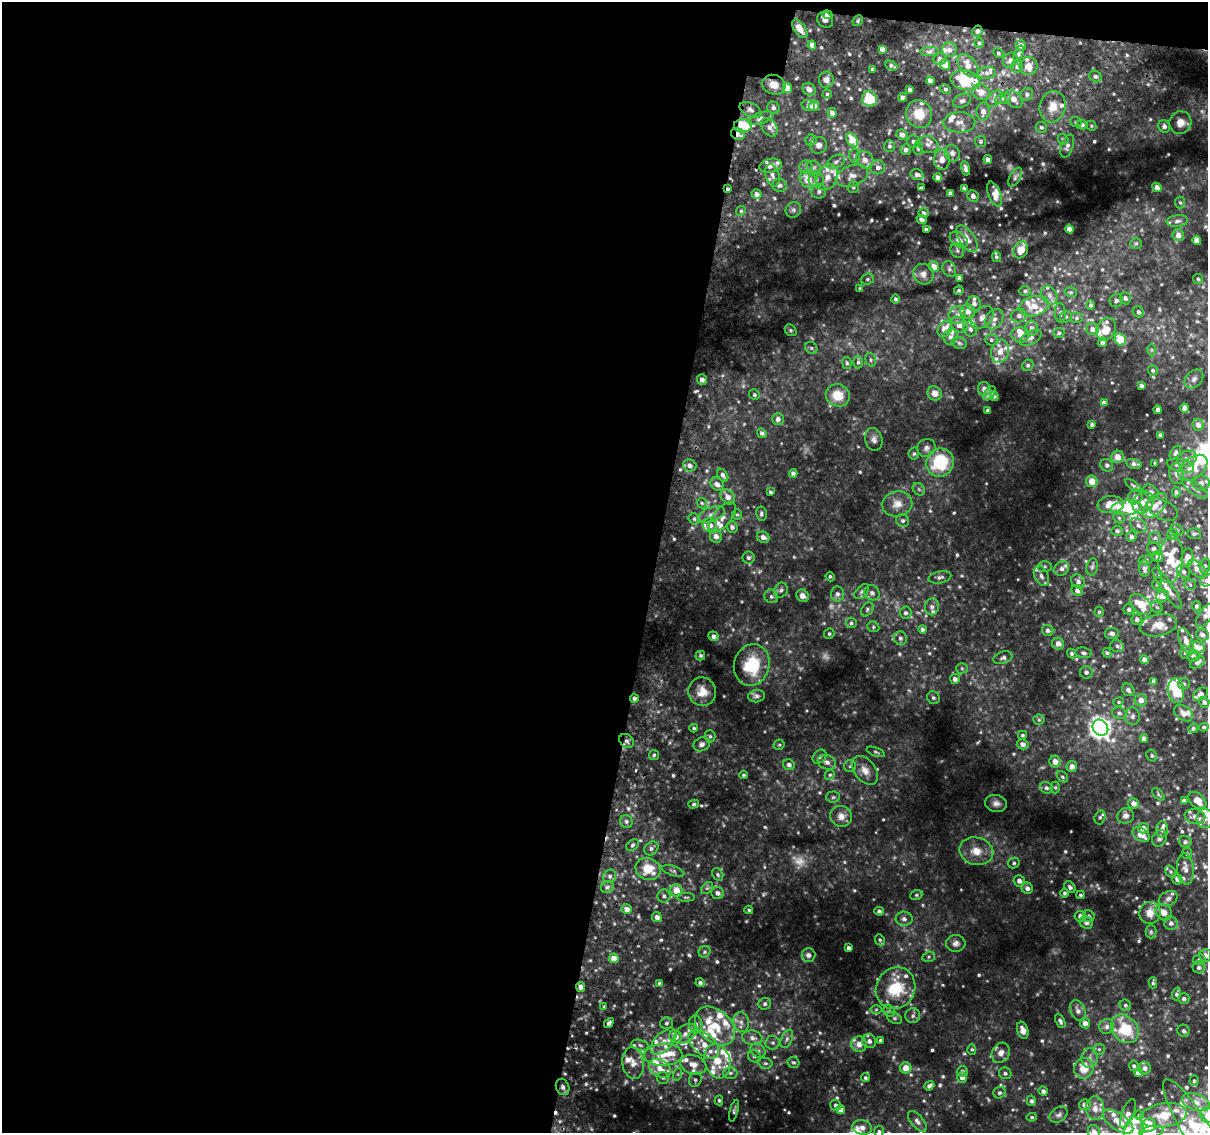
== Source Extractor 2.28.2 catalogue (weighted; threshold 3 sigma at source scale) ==
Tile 1 of 4 x 4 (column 1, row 1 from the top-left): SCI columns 45-1250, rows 3700-4830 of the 4922 x 5194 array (HDU 1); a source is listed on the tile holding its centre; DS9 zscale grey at full resolution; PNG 1210 x 1135 px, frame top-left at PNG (2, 2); each listed source drawn as its Kron ellipse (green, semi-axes under 4 px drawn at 4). Shown black and unused: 55% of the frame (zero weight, under 2 of 3 exposures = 5% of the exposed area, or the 3 px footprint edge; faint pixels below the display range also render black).
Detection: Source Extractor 2.28.2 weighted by HDU 2 'WHT'; one run over the whole footprint, this tile lists its part. Background 0.0593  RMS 0.0079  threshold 0.0356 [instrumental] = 3 sigma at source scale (4.5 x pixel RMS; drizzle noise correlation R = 1.50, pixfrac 1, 0.0396/0.0396 arcsec/px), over >= 5 px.
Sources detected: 783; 10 too faint to see at this stretch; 1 inside a brighter object's white glare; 4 cosmic-ray / hot-pixel residue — neither listed nor drawn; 119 inside a brighter listed object's ellipse — not listed separately; of the other 649, all 500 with FLUX_AUTO >= 1.09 (the completeness limit of this list) listed and drawn (149 fainter detections not listed), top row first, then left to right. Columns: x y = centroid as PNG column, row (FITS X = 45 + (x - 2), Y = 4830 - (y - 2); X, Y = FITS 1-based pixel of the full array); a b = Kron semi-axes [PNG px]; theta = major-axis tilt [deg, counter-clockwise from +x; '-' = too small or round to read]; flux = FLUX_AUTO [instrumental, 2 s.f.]
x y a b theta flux
827 15 5 3 - 7.4
825 20 8 7 - 6.1
858 21 6 5 - 1.5
800 29 10 5 -54 7.8
977 31 5 5 - 2.5
979 43 4 4 - 1.6
812 45 4 4 - 4.7
1021 45 5 5 - 6.2
882 49 4 4 - 3.4
949 50 7 7 - 4.1
929 51 9 4 1 2.4
998 53 5 4 - 1.3
1019 54 8 4 69 1.6
940 59 6 6 - 3.4
1010 60 8 6 57 3.3
945 65 5 5 - 7.6
968 65 13 8 -51 6.6
891 66 6 4 -29 1.9
1029 66 9 9 - 10
1017 67 6 5 - 2.6
873 70 3 3 - 1.6
987 73 9 6 10 3.5
1095 76 6 5 - 2.1
826 80 8 7 - 4
965 80 15 9 -13 42
930 81 4 4 - 5.3
774 85 12 9 -20 8
788 88 5 4 - 9.9
809 89 7 6 - 4
946 89 6 4 -27 1.3
910 90 4 4 - 3.1
981 92 9 7 -29 7.5
827 94 4 4 - 1.1
1027 94 7 6 - 2.3
902 97 4 4 - 2.7
870 99 8 7 - 25
994 99 10 6 45 3.5
1003 99 8 5 20 2.2
1013 99 10 7 -47 6.6
962 101 9 6 24 2.3
808 106 7 5 -18 2.6
814 106 5 5 - 5.6
1053 107 16 13 75 12
773 108 6 6 - 2.5
750 110 11 6 -26 3.3
983 112 9 6 88 4.8
832 113 5 4 - 3.3
919 114 14 13 - 16
761 118 13 5 20 3.7
959 122 16 10 1 6.9
1076 122 6 4 -23 1.2
1180 123 11 11 - 7.7
1082 125 5 5 - 2.5
743 126 9 6 2 29
1091 126 5 4 - 1.1
1164 126 6 6 - 3
769 127 10 7 -55 3.9
1041 127 6 5 - 1.9
738 134 7 5 -23 6.3
902 135 6 5 - 3.4
1063 139 6 4 -43 1.2
811 140 5 5 - 1.3
852 140 7 5 -56 16
913 141 6 6 - 2.2
981 141 5 5 - 1.5
928 144 10 8 -18 3.7
819 145 8 8 - 3.9
890 146 6 5 - 1.9
1067 146 12 6 71 2.7
918 148 7 5 -88 1.6
906 150 5 5 - 2.6
952 153 8 7 - 3.3
854 156 7 5 -89 1.7
865 160 9 8 - 5
942 160 10 8 89 6.3
988 160 4 4 - 3.4
836 162 9 6 30 2.7
771 166 11 7 11 4.8
806 167 6 6 - 2.2
878 167 7 7 - 3.1
814 168 7 6 - 2
965 168 7 4 -77 2.2
772 175 11 6 -73 3.9
917 175 7 5 -18 3.5
852 176 17 10 20 6.5
827 177 13 10 64 7.5
1015 177 10 5 62 1.9
938 178 4 4 - 5.2
816 179 8 7 - 3.2
808 180 9 7 -50 12
780 185 7 6 - 2.7
853 187 5 5 - 1.4
1157 187 5 4 - 3.9
922 188 4 3 - 1.1
964 188 4 3 - 1.2
728 189 3 3 - 1.6
819 191 7 7 - 2.8
950 193 4 4 - 2.8
757 194 5 4 - 2.9
994 194 13 6 -69 5
973 196 6 5 - 2.8
1180 202 6 5 - 1.2
793 210 8 7 - 2.3
741 211 5 4 - 1.1
924 213 5 4 - 2.2
922 219 5 3 - 2.3
1177 221 11 6 6 2.9
1069 229 4 4 - 5.7
926 230 4 3 - 2.2
1178 235 6 5 - 5.4
967 239 15 7 -56 7.3
959 240 10 7 -37 5.2
1197 240 5 4 - 10
1136 243 6 5 - 1.3
1021 250 9 7 59 9.3
957 251 7 6 - 1.8
996 257 5 4 - 1.5
934 267 5 5 - 7.9
949 269 8 6 -61 2.1
923 274 10 10 - 4.6
959 278 4 4 - 3.6
867 279 7 5 21 1.5
1198 279 5 5 - 1.1
860 289 4 3 - 1.2
959 290 5 4 - 1.4
1025 291 6 5 - 1.6
1071 292 6 4 -18 1.3
1049 295 10 7 -59 3.4
1125 298 6 5 - 2.2
896 299 5 4 - 1.6
1116 300 7 6 - 1.8
974 304 7 7 - 3.8
1091 305 5 4 - 1.5
1034 306 15 10 14 10
968 311 7 7 - 5.4
1138 312 6 5 - 2.3
1060 313 10 5 -85 2
957 315 9 8 - 4.8
1019 316 8 7 - 3.1
982 317 13 9 44 5.7
1066 317 6 5 - 1.5
1077 318 6 5 - 1.5
994 319 11 8 55 5
959 325 9 7 -42 6.2
1031 328 7 6 - 3.5
945 329 9 6 56 9.1
970 329 7 6 - 2.6
1093 329 6 6 - 4.5
1106 329 12 9 61 9.6
791 330 6 5 - 1.2
1059 333 5 5 - 1.5
1020 335 9 7 -10 4.8
950 337 8 7 - 3.1
1031 338 12 6 28 3.4
1120 339 6 5 - 24
991 340 6 5 - 1.8
1102 342 4 4 - 2.7
959 343 8 6 -18 2
811 348 7 5 -45 1.6
1151 350 6 4 -90 1.1
1000 351 12 8 76 7.8
871 360 7 5 -74 1.6
858 362 6 5 - 1.6
847 363 6 4 -80 1.6
1028 365 6 5 - 1.5
1153 370 5 5 - 1.5
1194 379 11 8 45 3.6
702 380 5 5 - 3.9
1141 386 4 3 - 2.2
984 389 7 6 - 3.4
935 393 7 7 - 5.4
989 393 8 5 52 3.4
754 395 5 5 - 1.6
838 395 12 11 - 15
994 396 5 4 - 1.4
1104 403 4 4 - 1.8
1185 408 4 4 - 5.3
988 410 4 3 - 2.1
1158 410 4 3 - 2.4
778 419 6 5 - 3.3
1092 424 4 3 - 1.7
1198 425 6 5 - 4.5
762 433 5 4 - 2
1160 435 4 3 - 2
874 439 11 8 -76 3.7
926 448 9 8 - 3.5
1175 453 8 4 57 1.7
914 454 6 5 - 1.5
1117 457 6 6 - 8
1187 459 10 7 25 5.4
940 463 14 13 - 43
1155 463 3 3 - 1.2
1134 464 8 5 -11 2.5
690 465 7 6 - 3.5
1107 465 6 6 - 2.1
1180 466 14 6 -15 3.6
1193 468 16 10 39 15
793 473 4 4 - 2.2
1177 474 10 7 -86 3.6
723 475 7 4 -54 2.8
1092 481 6 5 - 9.6
1201 483 8 7 - 3.6
717 484 7 6 - 4.5
1133 485 9 4 -36 1.4
919 489 7 5 -45 1.6
1195 489 15 5 -34 3.5
770 492 4 4 - 1.6
1151 492 9 6 -39 2.2
1176 492 5 4 - 1.6
728 497 8 6 -47 5.6
1135 497 8 7 - 3.8
702 503 6 4 -47 1.2
1143 503 12 9 53 7.8
897 504 15 12 10 8.6
1111 504 13 8 5 13
1155 506 15 8 46 7.7
1127 508 15 7 5 28
1162 510 16 9 -25 5.7
711 514 14 7 21 4.7
737 514 5 5 - 1.1
761 514 7 5 -80 1.7
723 517 18 9 52 6
1119 518 6 5 - 1.3
694 519 6 5 - 1.6
903 520 7 6 - 2.1
710 525 7 6 - 6.7
1138 525 9 6 -39 2.8
732 527 5 5 - 2.5
1177 530 7 5 -31 1.4
1117 531 5 5 - 1.5
1173 534 5 5 - 1.5
1194 534 7 5 -5 1.6
716 536 6 6 - 4.5
763 537 6 5 - 3.6
1131 537 5 5 - 2.7
1155 538 6 6 - 1.6
1154 549 7 6 - 2.5
1158 557 5 5 - 4.9
748 558 6 6 - 1.8
1187 558 9 5 80 8.5
1171 559 24 12 84 23
1146 560 7 4 10 1.4
1045 566 7 5 0 1.5
1205 566 7 5 81 1.8
1092 567 9 5 79 1.8
1144 568 8 5 -88 2.5
1062 569 8 6 40 3.2
1197 569 11 6 -42 5.7
1184 571 7 6 - 2.3
1041 576 10 7 -64 3.6
830 577 5 4 - 1.2
940 577 11 6 12 2.5
1207 580 7 5 25 3.1
1078 581 7 6 - 2.9
1157 584 6 4 73 1.2
1190 585 5 5 - 1.2
1167 588 24 6 -56 7.3
781 590 8 6 61 2.2
1077 591 6 5 - 2.8
862 592 9 5 45 2
872 593 8 7 - 2.7
837 594 7 6 - 2.8
771 596 7 6 - 2.4
802 596 7 6 - 4.4
1163 596 6 6 - 6.5
1141 604 13 8 -42 15
1196 606 5 4 - 1.8
932 607 8 7 - 2.7
1157 607 6 5 - 1.2
867 609 8 5 54 1.9
1129 609 5 5 - 1.9
1099 612 5 4 - 1.1
906 613 6 6 - 2.2
1206 615 14 6 53 4.1
1137 619 5 5 - 2.3
851 623 5 5 - 1.4
1158 625 19 11 12 9.1
873 627 6 5 - 1.4
923 629 4 4 - 2
1048 630 6 5 - 2.3
1112 633 7 5 -5 2.5
829 634 5 5 - 1.3
1202 635 7 5 -25 2.6
713 636 5 5 - 2.7
900 638 7 6 - 2.2
1186 641 14 6 -68 5.5
1058 644 6 6 - 5.1
1117 646 7 5 -18 2.1
1197 648 8 6 -8 8.3
1185 652 6 5 - 2.1
1072 653 5 4 - 1.4
1083 653 8 5 -9 1.7
1107 653 5 4 - 1.2
700 655 5 5 - 1.5
1193 656 6 6 - 1.7
1003 658 10 6 18 2
1144 660 4 4 - 5.2
1197 662 8 5 30 2.3
752 665 21 17 74 32
962 668 5 5 - 1.1
1086 672 6 6 - 2.5
955 679 5 5 - 3
1154 681 4 4 - 3.2
1184 684 6 6 - 1.3
1128 690 7 5 -48 2.3
1176 691 12 8 -84 30
702 692 14 14 - 9.2
1200 694 8 5 34 3.6
756 696 8 6 7 2.6
635 698 4 4 - 2.4
933 698 7 6 - 1.9
1141 700 6 6 - 4.7
1119 702 5 4 - 1.1
1204 702 5 5 - 2.8
1119 713 7 5 -15 1.7
1183 713 10 7 -35 5.3
1133 716 9 7 88 2.7
1039 720 5 5 - 1.3
1204 727 5 4 - 1.6
694 728 4 4 - 1.2
1100 728 9 7 -50 530
1193 728 5 4 - 1.5
1022 735 4 4 - 1.3
710 736 6 5 - 1.5
1144 739 4 4 - 3.7
626 741 8 6 -39 2.6
702 744 8 7 - 2.8
1023 744 6 5 - 3.2
779 745 5 5 - 1.2
876 752 10 4 -21 1.4
654 755 5 5 - 1.3
1152 755 6 5 - 1.4
820 757 8 6 45 2.1
827 762 9 7 -22 3.6
1055 762 6 5 - 6.2
789 765 6 5 - 2.6
850 766 6 6 - 1.5
1072 766 5 5 - 4.2
865 770 16 10 -53 7
743 775 4 3 - 1.1
830 775 5 4 - 1.2
1062 777 6 4 -41 1.4
1055 787 6 4 89 1.2
1046 788 6 6 - 2.3
1158 794 8 4 -46 1.2
833 797 7 5 4 1.5
1197 800 10 7 -43 7.7
1184 801 4 4 - 3.5
996 803 11 8 -11 3.8
1134 803 5 5 - 5.4
694 804 5 4 - 1.1
841 816 11 10 - 6.2
1126 816 8 7 - 3.8
1100 817 7 5 73 1.9
1195 817 10 7 -10 5.9
1205 819 9 8 - 5.1
626 821 6 6 - 2.4
1143 828 5 5 - 4.4
1162 829 8 6 88 3.6
1141 835 9 6 -33 8.1
1159 838 8 7 - 2.4
1185 842 6 5 - 2.1
632 845 7 5 40 1.9
651 848 8 6 43 2.5
976 851 17 13 -12 12
1187 854 5 5 - 1.5
1014 863 6 5 - 1.6
648 869 13 10 -23 19
1185 869 15 8 -84 5.5
673 871 11 5 -19 1.8
1170 872 6 4 -55 1.2
718 875 6 5 - 1.4
610 876 7 6 - 2.4
1177 879 6 5 - 2.7
1019 881 6 5 - 3.9
607 887 6 5 - 2.4
1070 887 6 5 - 1.8
707 888 7 4 44 1.4
1027 888 6 5 - 3.1
677 890 6 6 - 11
718 893 6 5 - 3.3
1064 893 5 4 - 1.6
916 895 6 5 - 1.2
1080 895 4 3 - 1.3
664 896 6 6 - 2.3
686 897 9 4 0 1.3
1168 898 10 7 25 3.2
627 909 5 5 - 6.1
749 910 4 3 - 1.2
879 911 4 4 - 1.9
1164 912 9 7 -40 6.9
1150 913 11 10 - 10
1080 916 6 5 - 4.3
1089 916 6 5 - 2.2
657 917 5 5 - 4
904 919 8 7 - 3
1086 922 7 6 - 3.1
1171 923 7 6 - 3.6
1151 932 6 5 - 1.5
880 940 6 4 -66 1.2
956 943 10 8 4 3.2
849 948 4 4 - 2.7
704 952 6 5 - 1.5
808 955 7 6 - 3
1205 955 6 6 - 4.4
929 957 6 5 - 1.3
614 958 5 5 - 7.7
1199 960 6 5 - 1.8
1199 967 6 6 - 2.5
660 983 3 3 - 1.7
700 983 4 4 - 2
1153 983 5 4 - 1.3
580 987 5 4 - 3.5
896 988 21 19 60 35
1177 994 6 4 74 1.9
1184 998 5 5 - 2.1
765 1004 6 6 - 2.2
1125 1005 6 5 - 1.6
604 1007 4 3 - 1.4
876 1009 6 4 1 1.2
889 1011 6 5 - 1.3
1078 1011 11 7 -66 4.6
913 1016 7 7 - 2.4
894 1018 8 5 -28 1.7
1060 1021 7 4 -65 2.6
741 1022 10 7 -74 4.2
609 1023 5 4 - 2.8
666 1023 6 5 - 1.8
1085 1023 5 5 - 5
696 1024 9 7 -87 4
715 1026 23 16 -43 24
1107 1026 7 7 - 3
1125 1029 16 12 -48 33
1023 1030 9 5 -71 4.4
1184 1031 6 6 - 1.5
685 1034 12 8 37 5.6
675 1036 6 6 - 10
752 1038 10 7 -11 4
787 1039 10 5 66 2.6
881 1040 4 3 - 1.8
869 1041 7 7 - 3.6
664 1042 16 8 46 8.1
773 1043 7 7 - 2.3
704 1044 18 10 -41 14
859 1044 8 7 - 5.5
640 1045 9 5 -15 2.4
972 1049 5 4 - 1.1
1099 1049 6 5 - 1.5
758 1051 8 6 -38 2.5
1001 1053 10 8 62 5.2
663 1055 19 11 2 16
754 1056 6 6 - 2
1089 1058 10 8 89 4
717 1061 17 12 -73 16
793 1062 6 5 - 1.7
633 1063 16 10 -82 7.8
765 1063 7 5 -14 1.8
693 1065 13 9 -19 7.5
1134 1066 5 4 - 1.5
660 1068 12 8 -31 9.3
906 1068 5 5 - 9.4
1084 1068 10 9 - 13
1145 1068 6 6 - 2.5
962 1071 5 5 - 1.8
730 1073 7 6 - 2.1
1005 1073 6 6 - 1.8
1139 1073 4 4 - 8.1
678 1074 6 4 72 1.2
962 1077 5 5 - 4.7
663 1078 6 6 - 1.6
865 1078 4 4 - 1.4
695 1080 7 6 - 2
1194 1081 5 4 - 1.1
929 1086 5 4 - 2.9
563 1087 8 6 -67 3.3
1043 1091 5 4 - 2.6
999 1093 6 5 - 1.5
719 1100 5 4 - 1.4
1031 1101 5 4 - 1.9
1196 1102 14 8 -18 6
836 1105 6 5 - 2.2
1085 1105 6 5 - 4.4
1095 1108 12 9 -88 5.9
841 1110 4 4 - 5.4
734 1111 11 4 76 1.6
1128 1113 15 6 69 4.3
1059 1115 10 7 36 2.6
1139 1115 4 4 - 1.2
1163 1115 23 12 9 15
1207 1115 8 6 -71 5.1
1032 1117 5 4 - 1.3
917 1121 12 6 -50 3.4
1118 1122 17 8 -34 10
1149 1125 7 6 - 27
1194 1126 55 13 -58 32
862 1127 10 7 -13 4
879 1131 5 5 - 1.3
1134 1131 14 9 82 9.7
1094 1132 7 6 - 3.7
1151 1132 12 5 10 3.2
Overlapping masked pixels (flux is a lower limit): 13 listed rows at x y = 827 15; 977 31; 965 80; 1027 94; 743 126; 738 134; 728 189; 1186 641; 635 698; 626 741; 1086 922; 580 987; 563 1087
Isophote crosses this tile's border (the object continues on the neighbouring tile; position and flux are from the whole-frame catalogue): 11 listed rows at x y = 1207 580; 1206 615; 1200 694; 1205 955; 1199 960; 1207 1115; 1194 1126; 879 1131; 1134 1131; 1094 1132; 1151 1132